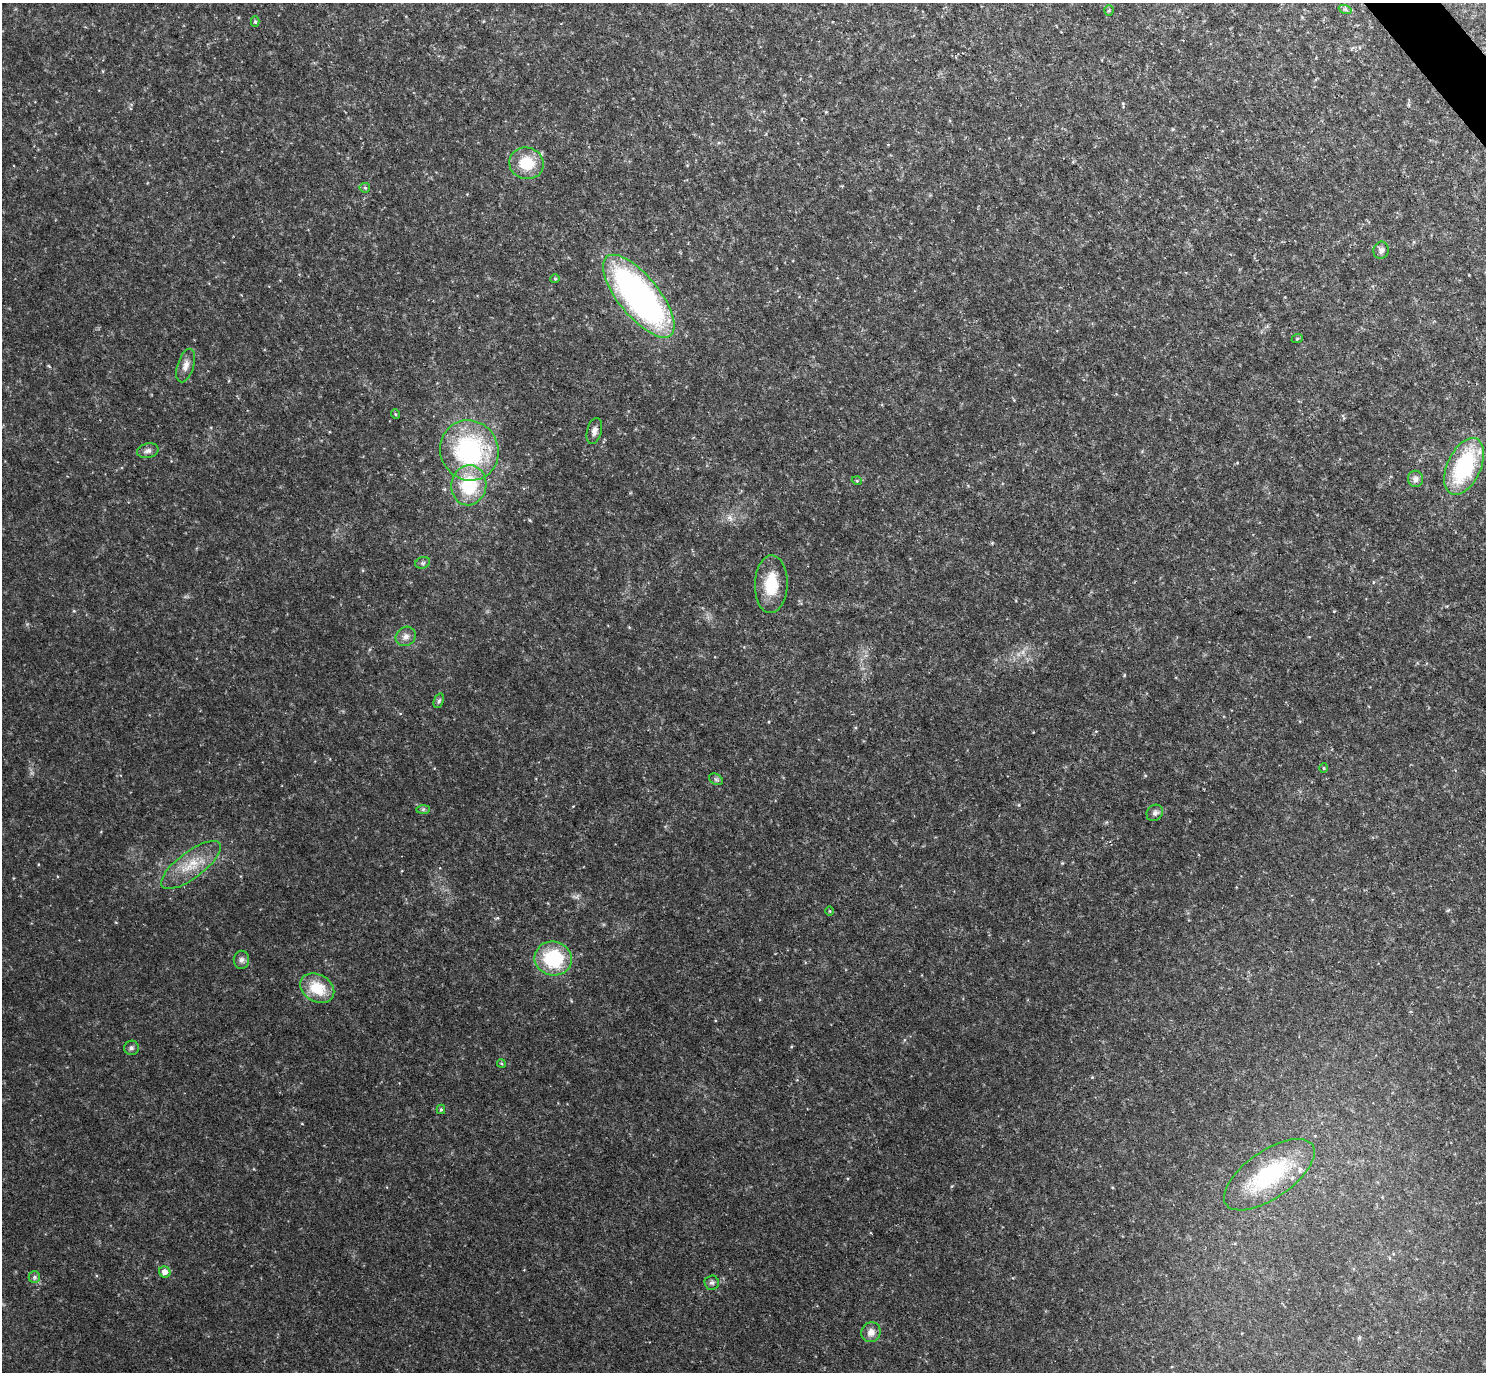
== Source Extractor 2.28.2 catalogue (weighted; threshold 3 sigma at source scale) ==
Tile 10 of 4 x 4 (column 2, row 3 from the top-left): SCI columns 1487-2970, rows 1668-3037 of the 5938 x 5933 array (HDU 1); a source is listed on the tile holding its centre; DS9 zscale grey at full resolution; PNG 1488 x 1374 px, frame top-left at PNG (2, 3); each listed source drawn as its Kron ellipse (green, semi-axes under 4 px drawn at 4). Shown black and unused: <1% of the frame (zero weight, under 2 of 3 exposures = <1% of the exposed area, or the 3 px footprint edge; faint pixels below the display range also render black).
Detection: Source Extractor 2.28.2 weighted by HDU 2 'WHT'; one run over the whole footprint, this tile lists its part. Background 0.0475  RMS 0.0077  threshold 0.0345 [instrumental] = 3 sigma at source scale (4.5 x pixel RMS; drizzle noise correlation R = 1.50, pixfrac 1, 0.05/0.05 arcsec/px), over >= 5 px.
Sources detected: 39; all 39 listed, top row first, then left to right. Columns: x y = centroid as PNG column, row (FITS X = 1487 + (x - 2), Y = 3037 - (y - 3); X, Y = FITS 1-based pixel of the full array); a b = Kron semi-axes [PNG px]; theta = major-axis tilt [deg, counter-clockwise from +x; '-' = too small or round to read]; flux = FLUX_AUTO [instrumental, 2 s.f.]
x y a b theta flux
1345 9 6 4 -19 1.3
1109 10 5 4 - 1.1
255 22 5 4 - 1.2
526 163 17 15 -12 22
365 188 5 5 - 1.1
1381 250 9 7 79 2.8
555 279 5 4 - 0.85
639 296 51 20 -51 250
1297 339 6 3 20 0.86
186 365 17 8 72 5.5
395 414 5 3 - 0.74
594 431 13 7 75 3.7
469 450 30 29 - 100
148 451 11 7 14 3.1
1464 466 30 16 65 71
1415 479 8 7 - 3.6
857 481 5 3 - 0.7
469 485 20 17 82 40
423 563 7 5 21 1.7
771 584 29 16 88 26
406 636 10 9 - 4.2
439 701 8 4 70 1.5
1324 768 5 3 - 0.73
716 779 7 5 -30 1.6
423 809 7 4 1 1.3
1155 813 9 7 46 2.6
191 865 36 13 37 21
829 911 5 3 - 0.66
553 958 19 17 -12 46
241 960 9 7 87 2.9
317 988 18 13 -30 23
131 1048 7 7 - 2
501 1063 4 3 - 0.71
441 1109 5 4 - 0.89
1269 1175 52 23 35 66
165 1272 6 5 - 5.1
34 1277 6 5 - 1.6
712 1283 7 7 - 1.9
871 1332 10 9 - 5.2